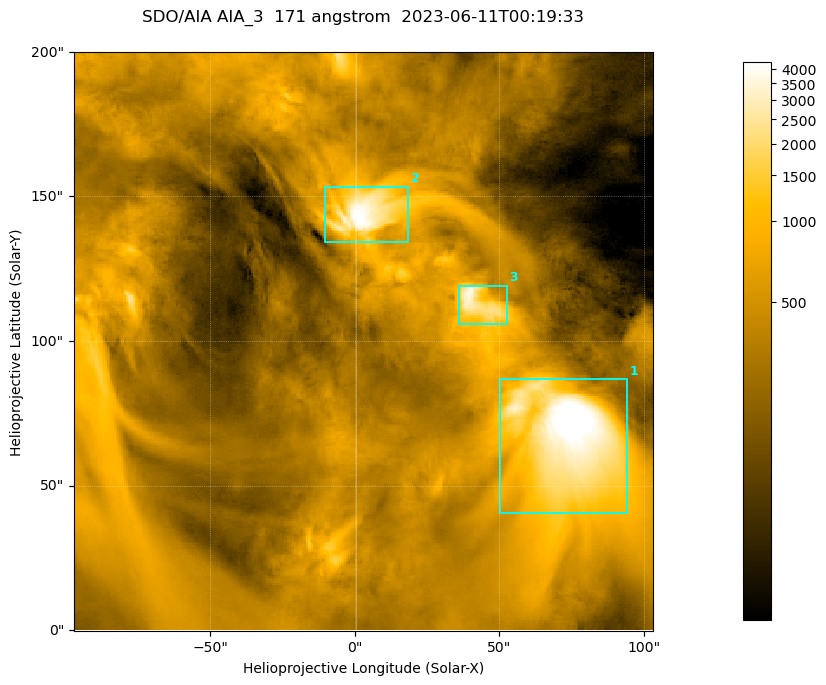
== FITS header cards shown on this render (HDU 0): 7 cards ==
TELESCOP= 'SDO/AIA '
INSTRUME= 'AIA_3   '
WAVELNTH=                  171
WAVEUNIT= 'angstrom'
DATE-OBS= '2023-06-11T00:19:33.350'
CTYPE1  = 'HPLN-TAN'
CTYPE2  = 'HPLT-TAN'

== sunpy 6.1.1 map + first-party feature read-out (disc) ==
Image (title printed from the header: SDO/AIA AIA_3  171 angstrom  2023-06-11T00:19:33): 334 x 334 px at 0.599 arcsec/px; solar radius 945 arcsec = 1577 px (partial field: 1.4% of the solar disc is inside the frame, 100% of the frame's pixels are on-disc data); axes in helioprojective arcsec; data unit not stated in the header (colour bar unlabelled)
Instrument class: DISC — disc imager (sunpy class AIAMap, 171 A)
Bright regions (active regions / flare kernels): reference = the on-disc median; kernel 3 px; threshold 5 sigma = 1077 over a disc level ~357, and >= 1.15x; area >= 111 px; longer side >= 4 px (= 2.4 arcsec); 3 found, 3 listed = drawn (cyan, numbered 1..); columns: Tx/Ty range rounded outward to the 2 arcsec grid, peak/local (2 s.f.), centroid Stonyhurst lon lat
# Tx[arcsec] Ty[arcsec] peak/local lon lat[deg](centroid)
1 50..94 40..88 15 +4 +4
2 -12..20 134..154 13 +0 +9
3 36..54 106..120 10 +3 +7